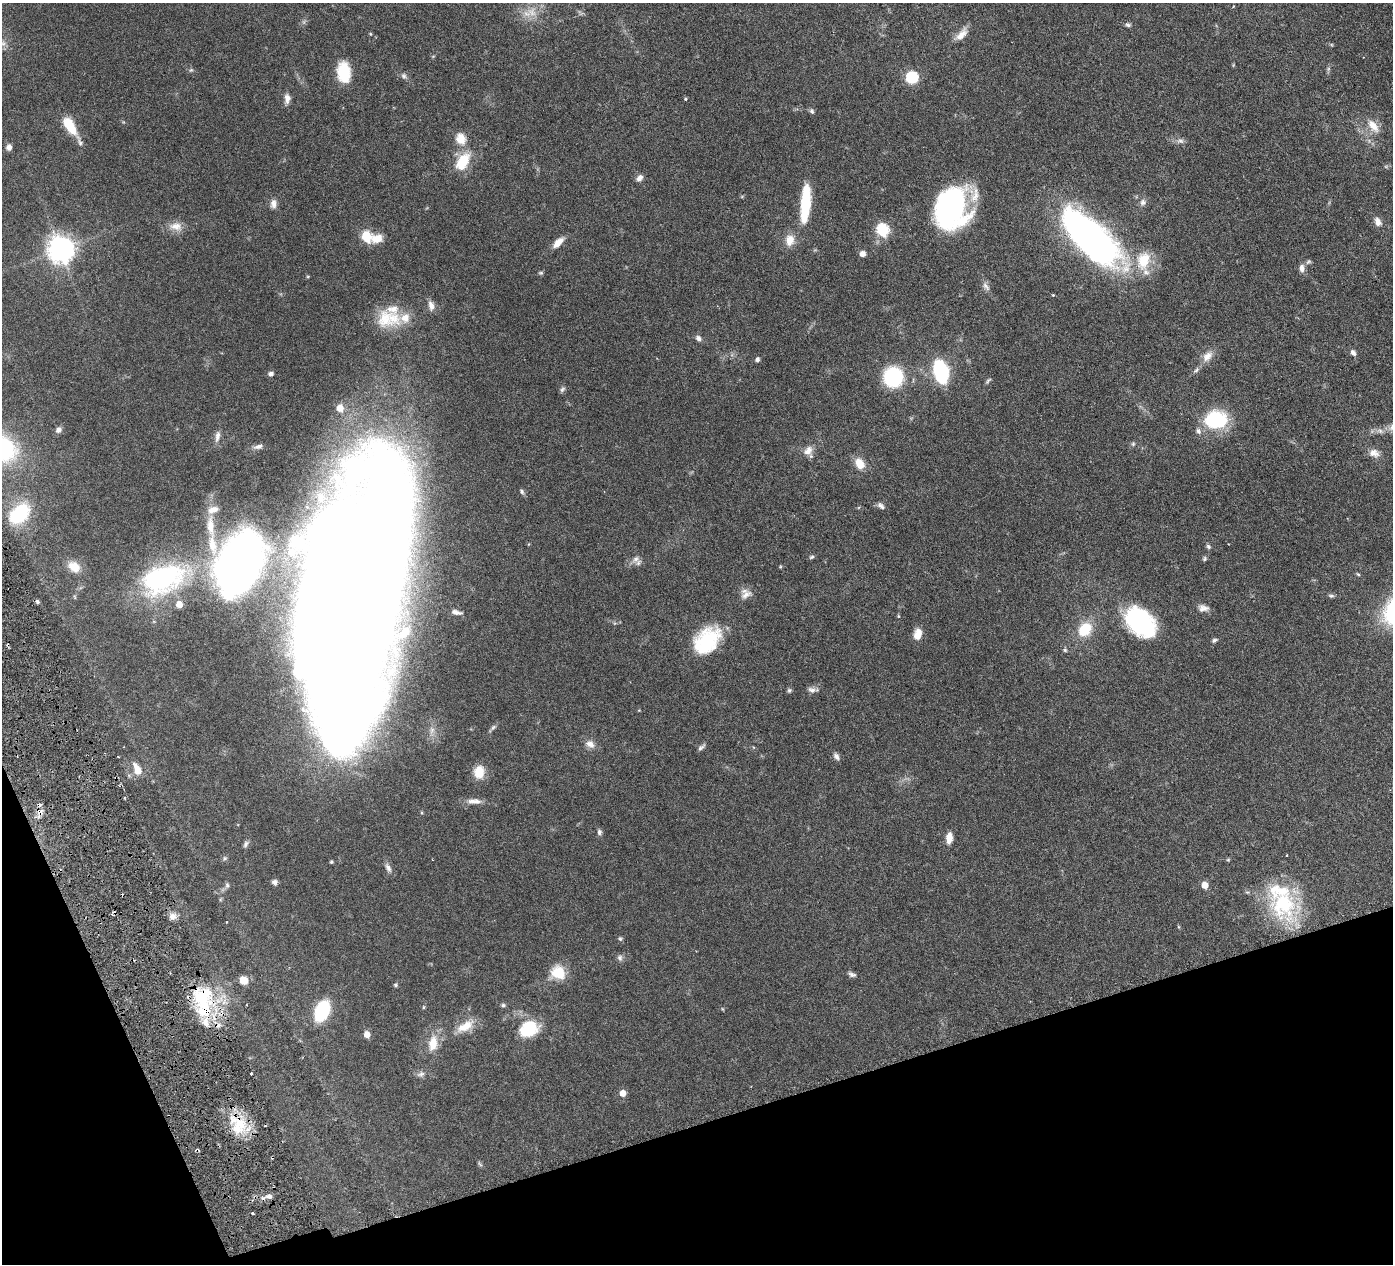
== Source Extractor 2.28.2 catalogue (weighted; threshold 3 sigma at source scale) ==
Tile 14 of 4 x 4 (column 2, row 4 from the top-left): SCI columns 1398-2788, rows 303-1564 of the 5578 x 5520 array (HDU 1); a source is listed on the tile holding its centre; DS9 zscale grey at full resolution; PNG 1395 x 1266 px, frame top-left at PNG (2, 3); no overlay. Shown black and unused: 15% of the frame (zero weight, under 3 of 6 exposures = <1% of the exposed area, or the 3 px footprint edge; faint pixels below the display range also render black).
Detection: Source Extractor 2.28.2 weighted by HDU 2 'WHT'; one run over the whole footprint, this tile lists its part. Background 0.0851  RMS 0.0036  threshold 0.0146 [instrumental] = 3 sigma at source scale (4.09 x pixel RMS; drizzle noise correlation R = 1.36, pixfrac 0.8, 0.05/0.05 arcsec/px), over >= 5 px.
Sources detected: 157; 2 inside a brighter object's white glare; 7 cosmic-ray / hot-pixel residue — not listed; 12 inside a brighter listed object's ellipse — not listed separately; the other 136 listed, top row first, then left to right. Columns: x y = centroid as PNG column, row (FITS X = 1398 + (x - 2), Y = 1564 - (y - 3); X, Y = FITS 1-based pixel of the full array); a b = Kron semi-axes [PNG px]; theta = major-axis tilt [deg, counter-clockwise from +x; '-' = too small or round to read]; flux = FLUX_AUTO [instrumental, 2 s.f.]
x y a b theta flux
532 12 14 13 - 4.2
1128 25 7 5 -12 0.72
370 34 5 4 - 0.33
961 34 20 9 49 3.2
3 43 8 6 69 1.2
191 70 6 4 42 0.45
343 72 20 13 -84 12
404 76 9 7 -48 0.97
912 77 12 11 - 9.7
287 98 13 8 88 1.8
685 99 5 4 - 0.4
812 111 7 5 -62 0.72
70 126 21 9 -57 9.3
1373 126 20 10 -51 4.2
461 139 15 12 -66 4.7
1180 141 11 6 -14 1.3
9 147 7 6 - 1.3
463 162 25 14 58 9.2
639 178 9 7 49 1.5
1143 202 9 9 - 1.4
805 203 39 9 85 17
273 204 11 8 87 1.7
950 206 40 28 61 65
1378 222 12 8 -65 1.9
176 226 20 11 -5 3.5
882 230 6 6 - 38
366 236 6 5 - 21
1090 237 64 25 -44 160
377 239 12 9 13 4.6
790 240 15 12 83 3.8
558 242 15 7 45 3.3
61 250 9 8 - 360
862 254 6 6 - 1.8
1143 260 26 18 73 10
1308 262 8 6 37 0.65
1302 268 10 7 -88 1.7
541 273 6 5 - 0.49
986 286 14 6 -48 1.4
431 306 12 8 -77 2
385 319 28 22 -87 9.6
699 338 8 6 -47 1.2
1353 353 8 5 -53 1.3
1207 356 18 11 45 3.3
757 360 5 4 - 1
1196 370 10 5 40 0.89
941 372 20 13 -77 26
271 374 7 6 - 0.95
893 377 15 14 - 30
988 381 10 4 50 0.56
562 389 9 5 45 0.74
340 408 6 5 - 5.2
1216 420 21 17 6 24
59 430 8 7 - 1.3
1198 431 9 7 -59 1.2
1380 431 11 6 -25 1.4
217 436 16 6 80 2
1133 444 6 6 - 0.59
258 447 13 6 9 1.4
808 451 15 10 52 2.7
1374 453 15 10 -24 2.5
859 464 14 10 -62 4.5
522 491 8 6 -63 0.74
881 506 10 6 -39 1.1
213 510 14 8 17 2.5
19 514 31 21 45 17
212 545 31 11 -80 6.8
1208 546 7 6 - 0.66
812 557 6 5 - 0.54
636 559 12 9 31 1.9
1204 559 7 6 - 0.58
238 564 48 28 68 210
74 567 16 12 -39 4.3
780 567 4 4 - 0.34
1358 574 5 4 - 0.4
162 579 41 23 20 68
746 595 16 9 36 2.4
1331 596 8 5 -1 0.67
357 601 215 64 80 2400
37 602 5 5 - 0.68
179 604 6 5 - 4.3
1203 608 14 9 -6 2
456 612 19 8 -14 3.2
898 616 5 4 - 0.32
1140 622 35 23 -44 38
1085 629 15 12 48 10
918 634 14 9 74 3.3
707 640 33 22 46 20
1214 640 8 4 22 0.68
1065 650 5 5 - 0.48
789 690 6 6 - 0.58
812 690 11 7 -9 1.4
493 728 12 4 44 0.81
590 744 14 10 -32 2.3
701 747 10 4 43 0.89
836 756 9 6 -61 1.2
137 769 18 8 -64 3.8
479 772 15 12 86 5.5
116 778 5 3 - 0.31
124 798 3 3 - 0.35
474 801 19 7 -2 2.5
40 812 10 9 - 2.1
422 813 5 4 - 0.41
599 832 8 6 -88 0.89
949 838 13 7 86 2.9
246 844 8 6 67 0.87
225 858 6 5 - 0.57
1228 860 5 4 - 0.37
331 862 4 4 - 0.45
388 868 14 7 -62 1.5
274 882 7 6 - 0.96
227 885 8 5 -89 0.73
1205 885 5 5 - 4.1
1283 903 46 36 -55 29
172 917 10 7 -5 1.8
620 939 6 5 - 0.55
620 958 9 7 -83 1
558 973 18 16 -20 7.9
852 974 10 6 -22 1
243 980 7 7 - 4.7
396 985 6 5 - 0.51
204 1005 44 22 -72 24
503 1005 6 6 - 0.64
423 1007 6 4 89 0.36
322 1011 15 9 67 26
465 1026 27 12 31 5.9
529 1029 22 17 28 13
367 1035 5 5 - 3.8
433 1043 21 12 82 5.9
251 1074 3 2 - 0.56
421 1074 12 7 17 1.3
623 1093 5 5 - 3.8
240 1124 22 18 -41 12
197 1150 5 3 - 0.66
480 1164 9 4 -54 0.52
269 1196 10 7 -6 1.5
252 1213 4 2 - 0.33
Overlapping masked pixels (flux is a lower limit): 5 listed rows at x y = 116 778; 40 812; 204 1005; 240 1124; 197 1150